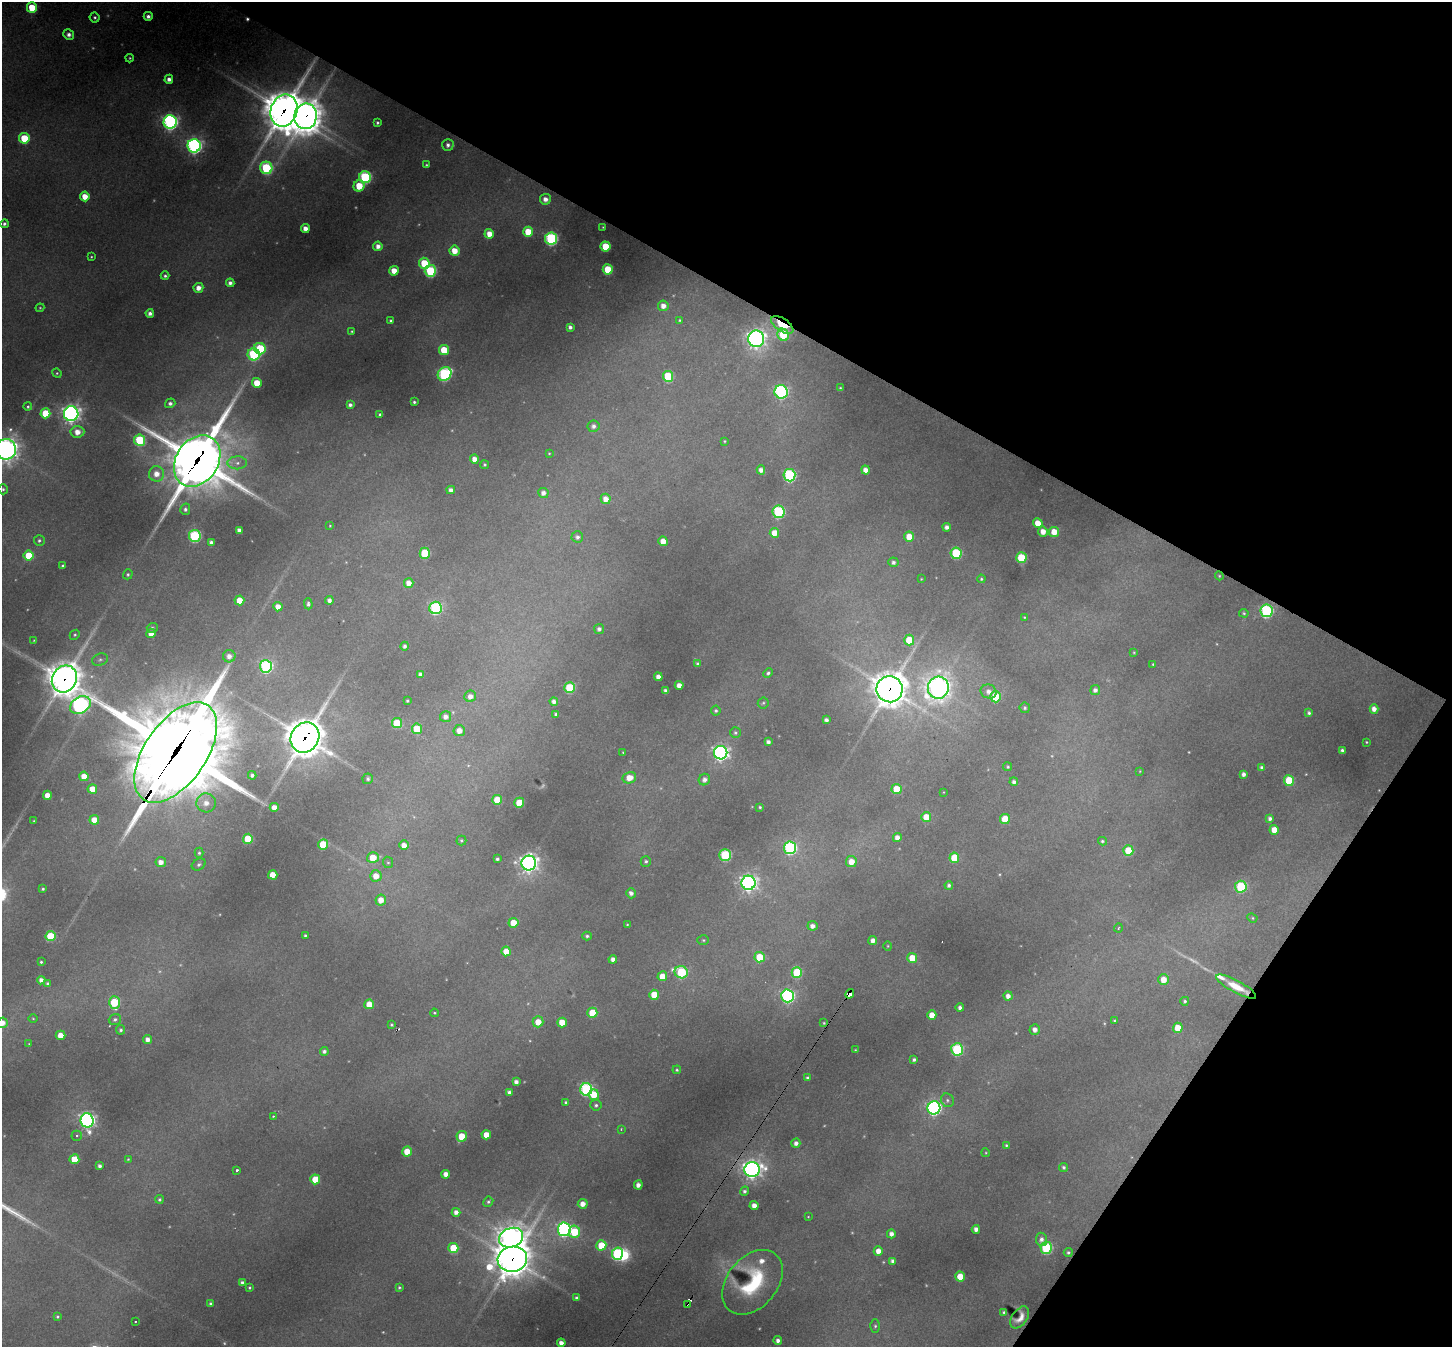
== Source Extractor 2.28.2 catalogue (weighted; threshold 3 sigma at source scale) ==
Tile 8 of 4 x 4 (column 4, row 2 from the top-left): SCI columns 4353-5802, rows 2976-4320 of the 5802 x 5810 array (HDU 1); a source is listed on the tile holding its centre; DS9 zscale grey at full resolution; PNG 1454 x 1349 px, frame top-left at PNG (2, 2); each listed source drawn as its Kron ellipse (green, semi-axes under 4 px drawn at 4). Shown black and unused: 30% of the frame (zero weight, under 2 of 3 exposures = <1% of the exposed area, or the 3 px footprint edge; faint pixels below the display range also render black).
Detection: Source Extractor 2.28.2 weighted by HDU 2 'WHT'; one run over the whole footprint, this tile lists its part. Background 0.331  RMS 0.015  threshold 0.0673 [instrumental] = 3 sigma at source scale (4.5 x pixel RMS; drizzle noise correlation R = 1.50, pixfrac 1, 0.05/0.05 arcsec/px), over >= 5 px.
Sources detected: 353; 14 too faint to see at this stretch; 1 inside a brighter object's white glare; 3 cosmic-ray / hot-pixel residue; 1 long thin detection or spike segment (spike, bleed or trail) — neither listed nor drawn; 2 inside a brighter listed object's ellipse — not listed separately; the other 332 listed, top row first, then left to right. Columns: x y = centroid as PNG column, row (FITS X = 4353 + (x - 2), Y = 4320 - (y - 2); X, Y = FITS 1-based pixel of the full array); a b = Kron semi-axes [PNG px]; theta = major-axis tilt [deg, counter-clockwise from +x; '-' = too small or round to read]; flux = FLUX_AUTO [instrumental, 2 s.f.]
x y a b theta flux
32 8 5 5 - 50
148 16 4 4 - 6.9
95 17 5 4 - 3.2
69 35 5 5 - 7.2
130 58 4 3 - 1.9
169 79 4 4 - 7.8
284 111 16 13 69 4400
306 116 13 11 81 2900
170 122 6 6 - 580
377 123 3 3 - 2.8
24 138 5 5 - 69
448 145 6 6 - 6.7
194 146 6 6 - 570
426 165 3 3 - 2
266 168 6 6 - 170
365 177 6 6 - 200
359 186 6 5 - 43
85 196 5 4 - 23
545 199 5 5 - 10
4 224 4 4 - 4.3
603 227 2 2 - 1.2
305 228 4 4 - 13
528 232 5 5 - 43
489 234 5 4 - 19
551 238 6 6 - 280
378 246 5 4 - 9.7
605 247 5 5 - 54
454 251 5 5 - 23
91 257 3 3 - 1.5
424 263 5 5 - 60
608 269 5 5 - 60
394 271 5 4 - 21
430 271 6 5 - 150
165 276 4 4 - 3.3
230 283 4 4 - 6.3
198 288 5 5 - 13
663 306 5 5 - 12
40 308 4 4 - 1.7
150 313 4 4 - 7.2
680 320 3 3 - 1.6
391 321 4 4 - 2.4
782 325 13 6 -34 55
570 327 4 4 - 5
352 331 4 3 - 1.8
783 335 6 5 - 61
756 339 8 8 - 830
260 349 6 5 - 99
444 350 5 5 - 52
254 354 6 6 - 170
57 373 5 4 - 2.1
445 374 7 6 - 270
668 376 5 5 - 94
257 383 5 5 - 32
840 388 3 3 - 1.7
781 392 7 6 - 320
414 402 3 3 - 2.8
170 403 5 5 - 5.5
350 405 4 4 - 5.3
28 407 4 4 - 2.3
45 413 5 5 - 51
71 414 7 7 - 820
380 415 4 3 - 3.5
593 426 6 6 - 6.4
77 432 7 6 - 17
140 440 5 5 - 130
724 441 4 3 - 1.6
6 449 10 10 - 1200
549 453 3 2 - 1.4
474 459 4 4 - 13
197 461 27 21 56 9600
237 463 10 6 1 8.3
485 465 4 4 - 2.6
761 470 4 4 - 9.4
865 470 4 4 - 11
156 474 8 7 - 16
789 475 6 6 - 250
3 489 5 4 - 2.8
451 490 4 4 - 7.8
543 493 5 5 - 8.5
606 499 5 5 - 16
185 509 5 5 - 4.2
778 512 6 6 - 190
1038 523 5 4 - 22
330 526 3 3 - 1.4
947 527 4 4 - 7.8
239 530 4 4 - 7.9
1043 531 5 5 - 15
1054 532 5 5 - 28
774 533 5 4 - 22
195 536 6 6 - 200
577 537 6 5 - 5.5
909 537 5 5 - 27
39 540 5 5 - 3.4
663 541 4 4 - 18
211 542 4 4 - 4.6
425 553 5 5 - 84
956 553 6 5 - 130
29 555 5 5 - 51
1021 558 5 5 - 86
893 562 5 5 - 5.1
63 566 4 3 - 3.6
128 574 5 4 - 2.7
1219 576 4 4 - 1.7
921 579 4 3 - 1.1
981 579 4 4 - 2.2
409 583 5 5 - 14
239 600 5 5 - 27
329 600 4 4 - 7.1
308 604 5 4 - 3.9
278 607 4 4 - 16
435 608 6 6 - 240
1266 611 6 6 - 260
1244 613 5 4 - 2.1
1024 617 3 3 - 1.4
152 628 5 5 - 2.8
599 629 5 5 - 5.5
151 633 5 4 - 17
75 635 5 4 - 2.6
34 640 4 4 - 1.5
909 640 5 5 - 49
405 646 4 4 - 4.8
1134 652 4 3 - 1.6
229 656 6 6 - 11
100 660 8 6 16 4.2
698 664 4 3 - 3.2
1153 664 3 3 - 1.6
266 666 6 6 - 260
768 673 5 4 - 3.3
420 674 4 4 - 6.4
658 677 4 4 - 11
64 679 14 12 59 2900
679 685 4 4 - 13
570 688 5 5 - 100
938 688 11 10 - 1400
889 689 13 13 - 3400
1095 690 5 5 - 6.7
666 691 4 4 - 6.8
989 691 8 7 - 10
470 696 6 5 - 11
996 697 5 5 - 75
407 701 3 3 - 2.2
554 701 4 4 - 8.1
763 703 5 5 - 2.5
80 705 11 8 29 580
1025 708 5 5 - 3.2
1374 709 4 4 - 11
716 711 5 5 - 3
1309 713 4 3 - 3.9
555 714 3 3 - 2.6
446 717 5 5 - 9.2
826 720 4 4 - 5.8
397 723 5 5 - 67
417 729 5 5 - 54
459 731 5 5 - 14
735 733 5 5 - 3.3
305 738 16 14 58 4100
768 742 4 4 - 6.3
1366 742 3 2 - 1.4
1342 751 4 4 - 4.6
176 752 57 30 55 28000
623 752 3 3 - 1.5
721 753 7 6 - 630
1008 767 4 4 - 2.4
1262 768 4 4 - 5.2
1140 771 4 2 - 1.1
1243 774 4 4 - 6.3
252 775 4 4 - 5.2
84 776 4 4 - 21
629 778 7 5 13 21
368 779 5 5 - 3.7
704 780 6 5 - 7.6
1289 781 5 5 - 72
1014 782 4 4 - 5.6
92 789 5 4 - 26
897 789 5 5 - 48
943 792 4 2 - 1
47 795 5 4 - 20
497 800 5 5 - 36
206 803 9 9 - 16
519 803 5 5 - 53
274 807 4 4 - 14
760 807 3 3 - 2.1
926 817 5 5 - 28
1270 818 4 4 - 4.8
1005 819 5 5 - 35
94 820 5 4 - 23
34 821 3 3 - 1.7
1274 830 5 4 - 20
897 837 4 4 - 11
248 839 5 5 - 61
461 840 5 5 - 2.4
1102 841 4 3 - 2.5
323 844 5 5 - 54
404 845 5 4 - 15
790 848 6 6 - 280
1128 850 5 5 - 46
199 853 5 4 - 3.1
725 855 6 5 - 160
373 858 6 5 - 35
954 858 5 5 - 53
497 859 3 3 - 3.7
646 861 5 5 - 3.3
161 862 5 5 - 12
388 862 6 5 - 2.6
851 862 5 5 - 21
529 863 7 7 - 880
199 864 7 5 32 4.1
273 875 5 4 - 26
376 876 6 5 - 20
748 883 7 7 - 780
949 885 4 4 - 4.4
1241 887 6 6 - 130
43 889 3 3 - 2.5
631 893 5 5 - 6.8
381 900 5 5 - 18
1252 918 5 4 - 2
513 923 5 5 - 32
627 924 4 3 - 1.5
812 926 5 5 - 8.5
1118 928 4 3 - 1.6
50 936 5 5 - 80
305 936 3 3 - 2.6
587 936 4 4 - 3.6
703 940 6 5 - 2.4
873 940 4 4 - 11
888 946 4 4 - 1.6
506 951 5 4 - 30
760 957 5 5 - 49
912 958 5 5 - 37
613 959 4 4 - 9.1
41 962 3 3 - 2.3
681 972 7 6 - 170
797 972 5 5 - 85
662 976 5 5 - 28
41 980 4 4 - 8.4
1163 980 5 5 - 21
47 983 4 4 - 2.7
1236 987 22 6 -28 32
850 994 5 4 - 120
654 995 5 5 - 41
788 996 6 6 - 360
1008 996 4 4 - 9.8
1185 1001 4 4 - 2.8
114 1002 6 5 - 100
369 1004 5 5 - 34
960 1008 4 4 - 5.7
434 1013 4 3 - 1.8
592 1013 5 5 - 52
932 1015 4 4 - 23
33 1019 4 3 - 1.3
115 1019 6 5 - 3.9
1114 1021 4 4 - 1.7
538 1022 5 5 - 23
2 1023 5 5 - 14
562 1023 5 5 - 34
824 1023 4 4 - 2
392 1025 3 3 - 2.1
1178 1028 5 5 - 31
1035 1029 5 5 - 9.8
121 1030 5 4 - 3.6
61 1035 5 4 - 23
148 1039 4 4 - 11
29 1044 3 3 - 1.3
957 1049 6 6 - 200
855 1050 3 2 - 1.2
324 1051 4 4 - 5.6
914 1060 4 3 - 3.8
677 1070 4 4 - 2.2
808 1078 3 3 - 4
516 1082 4 4 - 7.8
586 1089 6 6 - 290
509 1092 4 4 - 5.5
594 1095 5 5 - 33
947 1100 7 6 - 4
566 1102 4 3 - 3
596 1105 5 5 - 3.6
934 1108 6 6 - 480
273 1116 3 3 - 1.7
87 1120 7 6 - 630
621 1129 3 2 - 1.2
486 1135 4 4 - 23
77 1136 5 5 - 2.9
462 1136 5 5 - 51
796 1143 4 4 - 7.8
1006 1145 3 3 - 2.1
407 1151 5 4 - 26
986 1153 4 3 - 1.5
74 1159 5 5 - 42
128 1159 4 3 - 1.6
99 1166 4 3 - 5.1
1064 1167 5 4 - 3.6
237 1170 3 3 - 4.8
752 1170 8 7 - 920
446 1174 4 4 - 11
315 1179 5 5 - 46
638 1185 4 4 - 9.7
744 1191 5 4 - 4.2
159 1199 4 4 - 2.8
488 1202 5 4 - 3
583 1204 5 5 - 14
754 1206 4 4 - 12
456 1212 4 4 - 10
808 1217 3 2 - 1
564 1229 6 6 - 400
976 1229 4 4 - 8.2
574 1232 6 5 - 80
891 1234 4 4 - 8.7
511 1238 12 9 21 1800
1041 1239 6 5 - 7.6
601 1245 5 5 - 48
453 1248 5 5 - 67
1046 1248 6 6 - 170
878 1251 4 4 - 14
1068 1252 4 4 - 2.9
617 1254 6 5 - 230
512 1259 15 12 12 3200
893 1261 4 4 - 6.5
960 1276 5 4 - 33
242 1282 4 3 - 3.8
752 1282 36 25 50 120
399 1287 4 4 - 2.7
249 1288 3 3 - 2
576 1298 3 3 - 3.6
210 1303 3 3 - 3.2
687 1304 3 2 - 6.8
1004 1312 3 3 - 2.5
57 1317 3 3 - 2.1
1020 1317 12 7 55 13
135 1321 3 2 - 1.4
875 1326 6 5 - 3.2
778 1340 4 4 - 7.7
561 1343 4 4 - 11
Overlapping masked pixels (flux is a lower limit): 13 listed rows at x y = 284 111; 306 116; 782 325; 197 461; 64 679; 889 689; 305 738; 176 752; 1236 987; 850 994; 752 1170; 512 1259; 687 1304
Isophote crosses this tile's border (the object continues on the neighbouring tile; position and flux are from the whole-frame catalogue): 2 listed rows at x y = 6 449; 2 1023